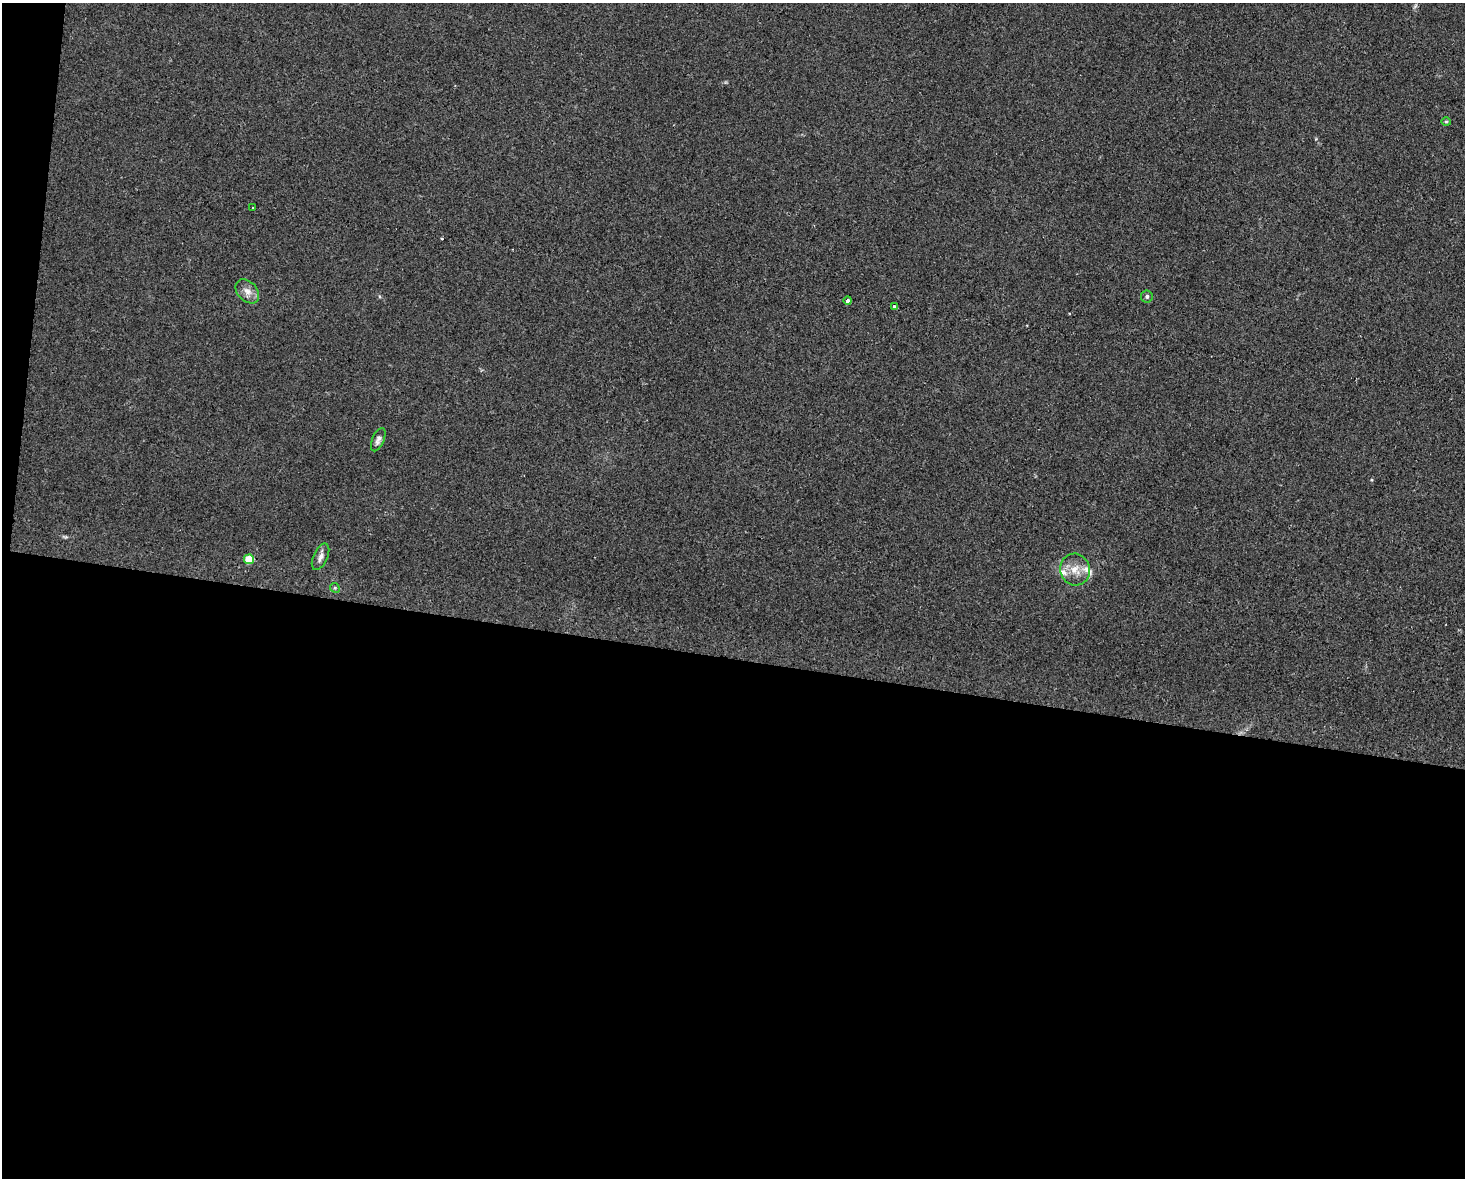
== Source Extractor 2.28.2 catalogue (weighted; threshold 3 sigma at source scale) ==
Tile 10 of 3 x 4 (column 1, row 4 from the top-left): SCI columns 114-1576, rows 15-1190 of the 4725 x 4717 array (HDU 1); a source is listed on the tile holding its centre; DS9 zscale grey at full resolution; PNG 1467 x 1180 px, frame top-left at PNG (2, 3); each listed source drawn as its Kron ellipse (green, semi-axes under 4 px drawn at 4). Shown black and unused: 45% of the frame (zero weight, under 2 of 3 exposures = <1% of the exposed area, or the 3 px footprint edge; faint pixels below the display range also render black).
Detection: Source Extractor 2.28.2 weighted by HDU 2 'WHT'; one run over the whole footprint, this tile lists its part. Background 0.0324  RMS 0.0057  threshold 0.0256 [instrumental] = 3 sigma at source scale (4.5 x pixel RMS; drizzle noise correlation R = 1.50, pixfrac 1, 0.05/0.05 arcsec/px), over >= 5 px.
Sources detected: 16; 1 too faint to see at this stretch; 2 cosmic-ray / hot-pixel residue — neither listed nor drawn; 2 inside a brighter listed object's ellipse — not listed separately; the other 11 listed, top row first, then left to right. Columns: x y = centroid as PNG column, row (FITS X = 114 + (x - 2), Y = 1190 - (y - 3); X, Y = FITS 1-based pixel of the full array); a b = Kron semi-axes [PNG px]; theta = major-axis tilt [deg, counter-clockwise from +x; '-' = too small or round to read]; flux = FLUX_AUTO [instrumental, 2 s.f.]
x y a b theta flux
1446 122 5 4 - 0.68
253 208 3 3 - 3.4
247 291 14 9 -47 4.5
1147 296 6 6 - 1.3
848 301 4 3 - 13
894 307 4 3 - 2.1
378 440 12 6 67 2.4
320 557 14 7 66 3.1
249 559 5 5 - 21
1075 570 16 14 -69 8.4
335 588 5 4 - 0.75